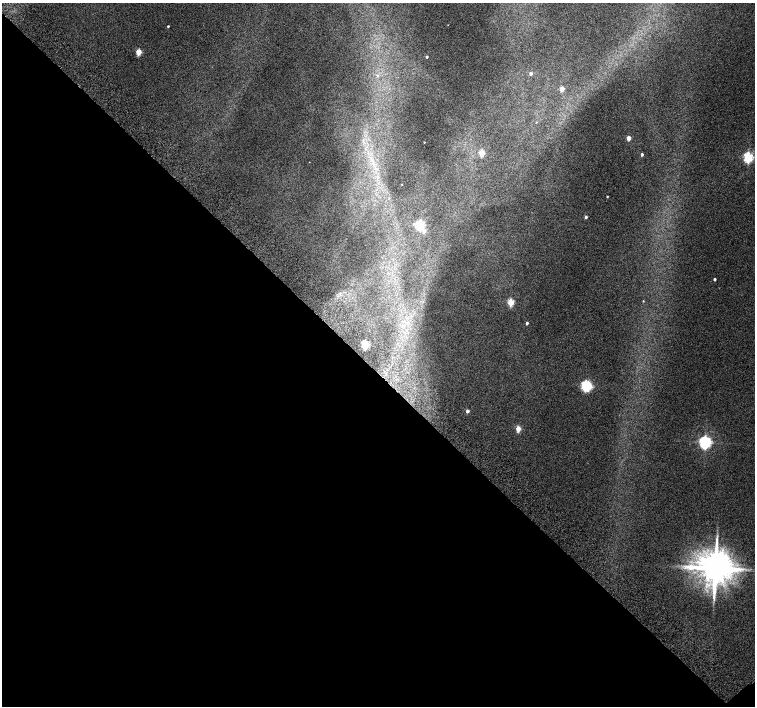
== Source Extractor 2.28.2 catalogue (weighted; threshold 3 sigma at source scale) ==
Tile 14 of 4 x 4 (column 2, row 4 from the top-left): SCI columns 1557-3062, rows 264-1671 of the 6118 x 6093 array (HDU 1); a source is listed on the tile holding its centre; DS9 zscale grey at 2 x 2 block average (1 PNG px = mean of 2 x 2 image px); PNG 757 x 708 px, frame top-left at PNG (2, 3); no overlay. Shown black and unused: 48% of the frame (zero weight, under 2 of 3 exposures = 3% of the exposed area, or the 3 px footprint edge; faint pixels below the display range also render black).
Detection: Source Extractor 2.28.2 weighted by HDU 2 'WHT'; one run over the whole footprint, this tile lists its part. Background 0.0415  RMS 0.035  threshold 0.158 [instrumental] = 3 sigma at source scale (4.5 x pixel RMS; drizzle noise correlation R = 1.50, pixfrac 1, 0.0396/0.0396 arcsec/px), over >= 5 px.
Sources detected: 28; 1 inside a brighter object's white glare — not listed; the other 27 listed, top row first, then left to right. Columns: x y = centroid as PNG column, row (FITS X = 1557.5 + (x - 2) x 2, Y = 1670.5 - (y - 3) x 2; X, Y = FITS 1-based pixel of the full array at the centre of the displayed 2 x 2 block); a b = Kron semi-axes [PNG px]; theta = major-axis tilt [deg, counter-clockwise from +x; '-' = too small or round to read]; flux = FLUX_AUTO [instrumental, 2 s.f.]
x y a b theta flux
168 26 2 2 - 9.5
139 52 3 3 - 220
427 57 2 2 - 15
531 73 3 3 - 27
377 75 5 4 - 19
562 89 3 3 - 100
628 138 3 2 - 70
424 142 2 2 - 3.7
482 153 3 3 - 220
642 154 3 2 - 17
748 157 4 3 - 1000
402 184 2 2 - 2.7
607 196 2 2 - 6
586 217 3 2 - 21
414 224 4 3 - 14
420 225 4 3 - 720
424 231 3 3 - 53
714 279 2 2 - 18
643 301 3 2 - 4.7
511 302 3 3 - 270
527 323 3 2 - 15
365 344 3 3 - 600
585 385 4 3 - 820
467 411 3 2 - 33
518 429 3 3 - 160
705 442 4 4 - 2300
715 568 8 8 - 28000
Diffuse or blended objects may show on this block-average render without a row.